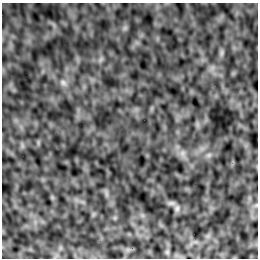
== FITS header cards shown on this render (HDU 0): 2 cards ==
NAXIS1  =                  256 /Number of positions along axis 1
NAXIS2  =                  256 /Number of positions along axis 2

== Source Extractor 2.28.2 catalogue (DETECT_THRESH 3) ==
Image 256 x 256 px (HDU 0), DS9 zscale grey, 1 PNG px = 1 image px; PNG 260 x 260 px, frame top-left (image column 1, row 256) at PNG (2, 3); no overlay
Background -5.33e-04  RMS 0.0021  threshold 0.00623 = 3 sigma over >= 5 px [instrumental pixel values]
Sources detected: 7; all 7 listed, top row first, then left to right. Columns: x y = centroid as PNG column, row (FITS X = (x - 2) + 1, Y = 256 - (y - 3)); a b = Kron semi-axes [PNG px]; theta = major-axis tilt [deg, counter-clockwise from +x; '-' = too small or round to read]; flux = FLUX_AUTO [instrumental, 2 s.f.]
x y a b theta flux
222 53 9 4 82 0.33
63 83 10 8 -31 0.64
182 153 7 6 - 0.52
209 155 7 5 45 0.32
171 203 10 6 -9 0.36
177 208 10 6 89 0.4
167 252 7 5 -46 0.27